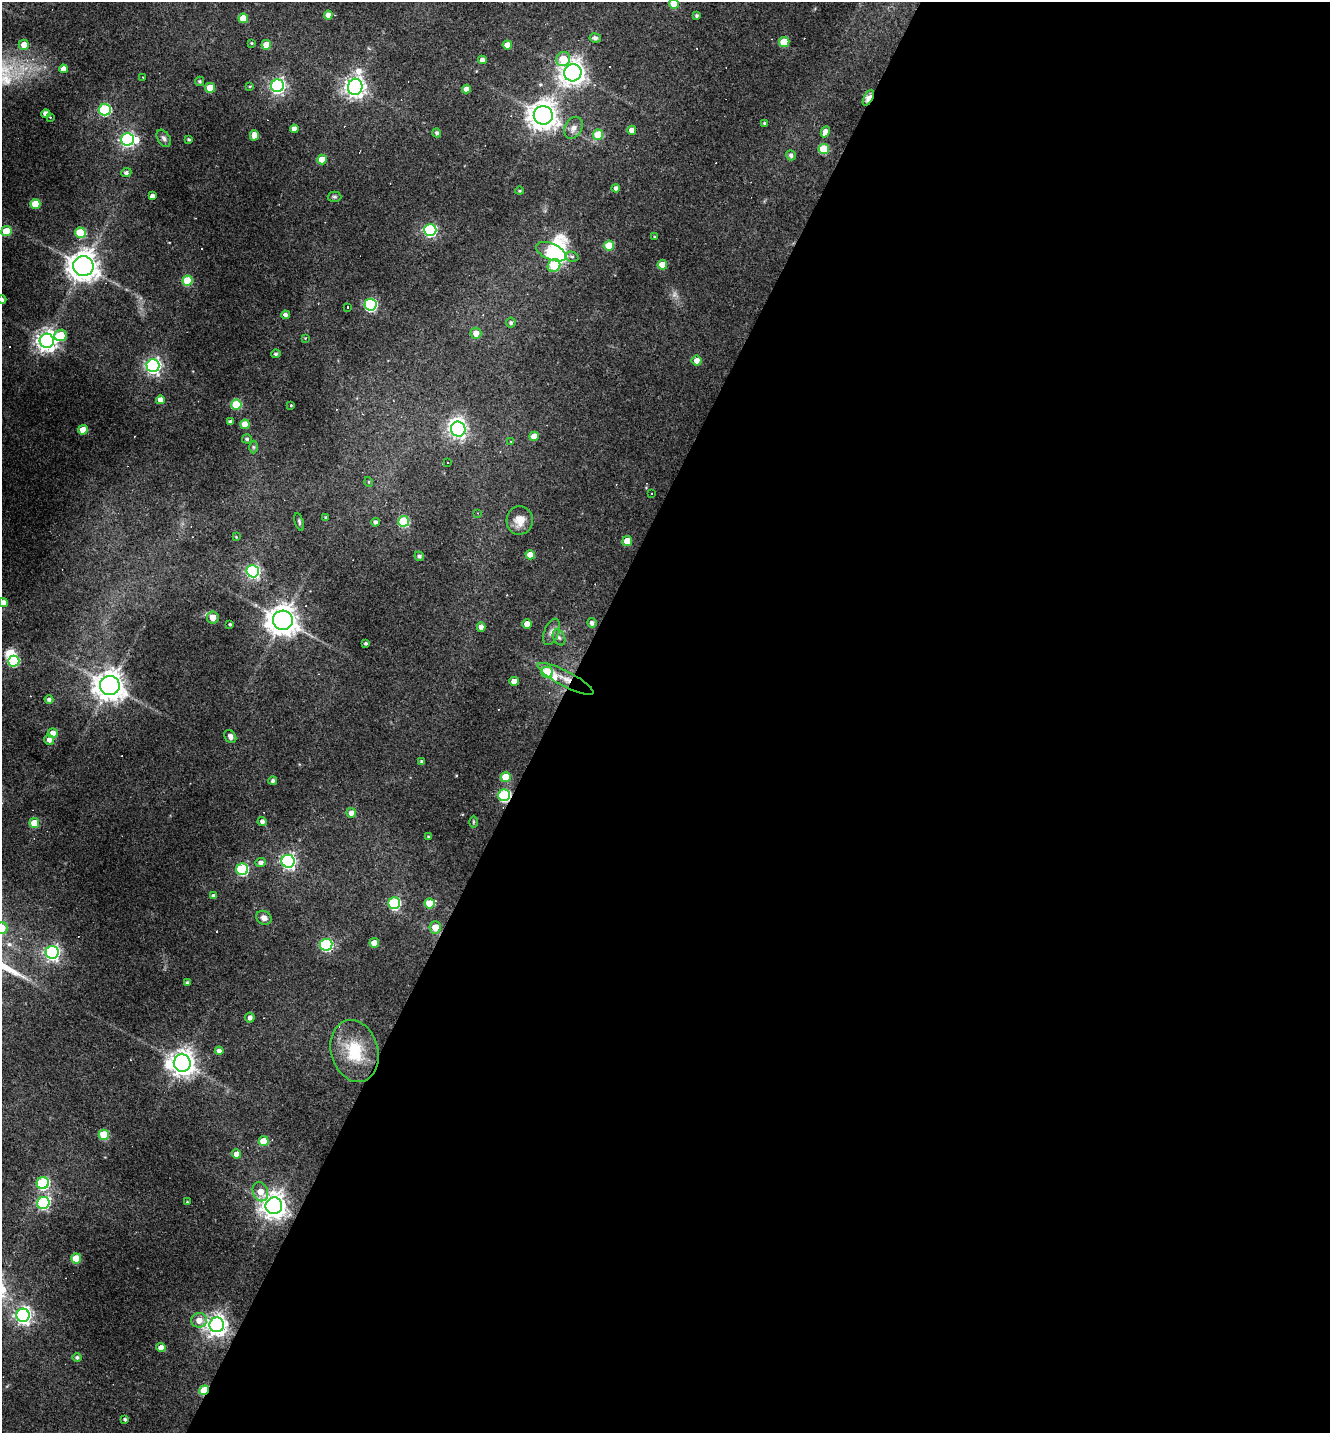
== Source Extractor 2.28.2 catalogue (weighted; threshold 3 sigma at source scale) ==
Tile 12 of 4 x 4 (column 4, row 3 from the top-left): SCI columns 4265-5592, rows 1432-2862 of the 5733 x 5723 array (HDU 1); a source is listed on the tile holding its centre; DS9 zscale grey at full resolution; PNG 1332 x 1435 px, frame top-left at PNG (2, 2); each listed source drawn as its Kron ellipse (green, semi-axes under 4 px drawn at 4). Shown black and unused: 59% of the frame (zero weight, under 3 of 4 exposures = <1% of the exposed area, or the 3 px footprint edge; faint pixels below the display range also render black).
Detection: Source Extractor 2.28.2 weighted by HDU 2 'WHT'; one run over the whole footprint, this tile lists its part. Background 0.0711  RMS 0.0055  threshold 0.0249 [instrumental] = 3 sigma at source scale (4.5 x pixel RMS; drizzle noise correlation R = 1.50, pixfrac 1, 0.05/0.05 arcsec/px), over >= 5 px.
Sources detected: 174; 1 too faint to see at this stretch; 5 inside a brighter object's white glare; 12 cosmic-ray / hot-pixel residue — neither listed nor drawn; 1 inside a brighter listed object's ellipse — not listed separately; the other 155 listed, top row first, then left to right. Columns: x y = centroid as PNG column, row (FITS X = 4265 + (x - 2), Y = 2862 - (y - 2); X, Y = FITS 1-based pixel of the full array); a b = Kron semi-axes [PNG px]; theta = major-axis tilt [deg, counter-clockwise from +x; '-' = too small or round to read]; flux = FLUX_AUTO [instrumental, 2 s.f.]
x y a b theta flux
674 4 5 5 - 13
328 15 4 4 - 4.4
696 16 4 3 - 1
243 18 5 5 - 12
595 38 5 4 - 2
784 42 5 5 - 20
251 43 3 2 - 0.57
24 45 5 5 - 5.4
266 45 5 5 - 10
507 45 4 4 - 4.8
563 59 7 6 - 14
482 60 4 4 - 3.3
63 69 4 4 - 4
573 73 9 8 - 440
143 77 3 3 - 0.67
199 81 5 4 - 0.97
250 86 3 3 - 0.56
278 86 6 6 - 160
355 87 8 7 - 370
210 88 5 5 - 13
466 89 4 4 - 3.3
868 98 8 4 62 12
105 110 6 6 - 67
46 114 4 4 - 4.4
543 115 9 9 - 680
50 117 3 2 - 0.54
765 123 3 3 - 0.95
573 128 11 8 61 3.8
294 129 4 4 - 3.4
632 130 4 4 - 4.7
825 132 6 4 62 3.7
437 133 4 4 - 1.3
254 135 5 4 - 5
598 135 5 5 - 17
164 138 9 6 -59 1.9
127 139 6 6 - 130
189 139 3 3 - 0.85
824 149 5 5 - 26
791 155 5 4 - 1.7
322 159 5 4 - 10
126 173 5 4 - 1.6
616 188 4 4 - 2.3
519 191 4 3 - 0.68
152 196 4 4 - 3
334 197 7 5 -1 0.96
35 204 5 5 - 14
430 230 6 6 - 85
6 231 5 5 - 19
80 233 5 5 - 24
654 237 4 2 - 0.47
609 246 5 5 - 19
551 252 16 8 -23 46
572 257 7 5 -15 1.1
662 265 5 5 - 14
83 266 10 10 - 690
554 266 7 6 - 27
188 281 5 5 - 23
2 300 4 4 - 1.5
370 305 6 6 - 93
347 307 3 3 - 2.4
285 315 4 4 - 2
511 323 5 5 - 1.2
476 333 5 5 - 5.4
61 335 6 5 - 20
305 338 4 4 - 0.45
47 341 7 7 - 400
276 354 5 4 - 1.1
697 360 5 5 - 3.9
153 366 6 6 - 170
160 400 4 4 - 3.8
236 404 5 5 - 28
291 405 3 2 - 0.49
230 422 4 4 - 2.1
245 424 5 4 - 7.6
458 429 7 7 - 200
83 430 4 4 - 9
534 436 5 4 - 8.3
247 439 5 4 - 1.1
511 441 4 3 - 0.55
253 447 6 4 -89 0.84
447 462 3 2 - 0.7
369 482 5 3 - 0.51
652 493 2 2 - 0.45
478 513 4 3 - 0.4
326 517 3 3 - 0.85
520 520 14 13 - 6.8
404 521 5 5 - 39
299 522 9 4 -73 1
375 522 4 4 - 1.6
236 537 4 3 - 0.47
627 541 5 5 - 8.8
530 555 5 4 - 8.4
419 556 5 4 - 1.4
253 571 6 6 - 120
3 603 4 4 - 5.4
213 618 6 6 - 5.6
283 620 10 9 - 760
592 623 5 4 - 2
230 624 3 3 - 0.77
527 624 4 4 - 6
481 627 5 4 - 3.4
552 632 14 7 69 3.1
559 637 8 5 -62 1.7
366 643 3 3 - 0.97
14 661 5 5 - 37
547 672 6 5 - 18
566 679 31 7 -28 7.2
514 681 4 4 - 4.7
110 686 10 9 - 740
49 699 4 4 - 1.7
53 733 5 5 - 4.2
230 736 7 5 -52 2.3
49 740 5 5 - 2.9
421 761 4 3 - 1
506 777 5 5 - 15
273 781 4 4 - 1.5
504 795 6 6 - 68
351 813 5 5 - 3.7
262 821 4 4 - 2
473 822 6 4 89 0.76
34 823 5 5 - 13
428 837 4 4 - 0.78
288 861 6 6 - 160
261 863 5 4 - 2.2
242 869 6 6 - 65
214 896 4 4 - 2.2
394 903 6 6 - 64
430 903 5 5 - 17
264 918 8 6 -30 2.8
435 927 6 5 - 7.5
2 928 6 6 - 9.8
374 943 5 4 - 7.3
326 945 6 6 - 73
52 952 6 6 - 170
187 983 4 3 - 1.2
250 1018 5 4 - 2.3
219 1051 4 4 - 2.6
354 1051 31 23 -74 28
182 1063 9 8 - 490
104 1135 5 5 - 27
264 1141 5 5 - 15
237 1154 4 4 - 5.5
43 1183 6 6 - 66
260 1192 10 7 -70 6.8
187 1202 4 3 - 0.53
43 1203 6 6 - 78
274 1206 8 8 - 530
76 1259 5 5 - 16
23 1315 6 6 - 210
199 1320 8 7 - 4.9
217 1325 7 7 - 390
161 1347 4 4 - 5.9
77 1357 5 4 - 1.3
204 1390 5 4 - 27
125 1419 4 4 - 1.1
Overlapping masked pixels (flux is a lower limit): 4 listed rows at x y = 868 98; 566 679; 504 795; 204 1390
Isophote crosses this tile's border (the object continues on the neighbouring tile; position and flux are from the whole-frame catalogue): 4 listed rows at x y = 674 4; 2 300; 3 603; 2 928